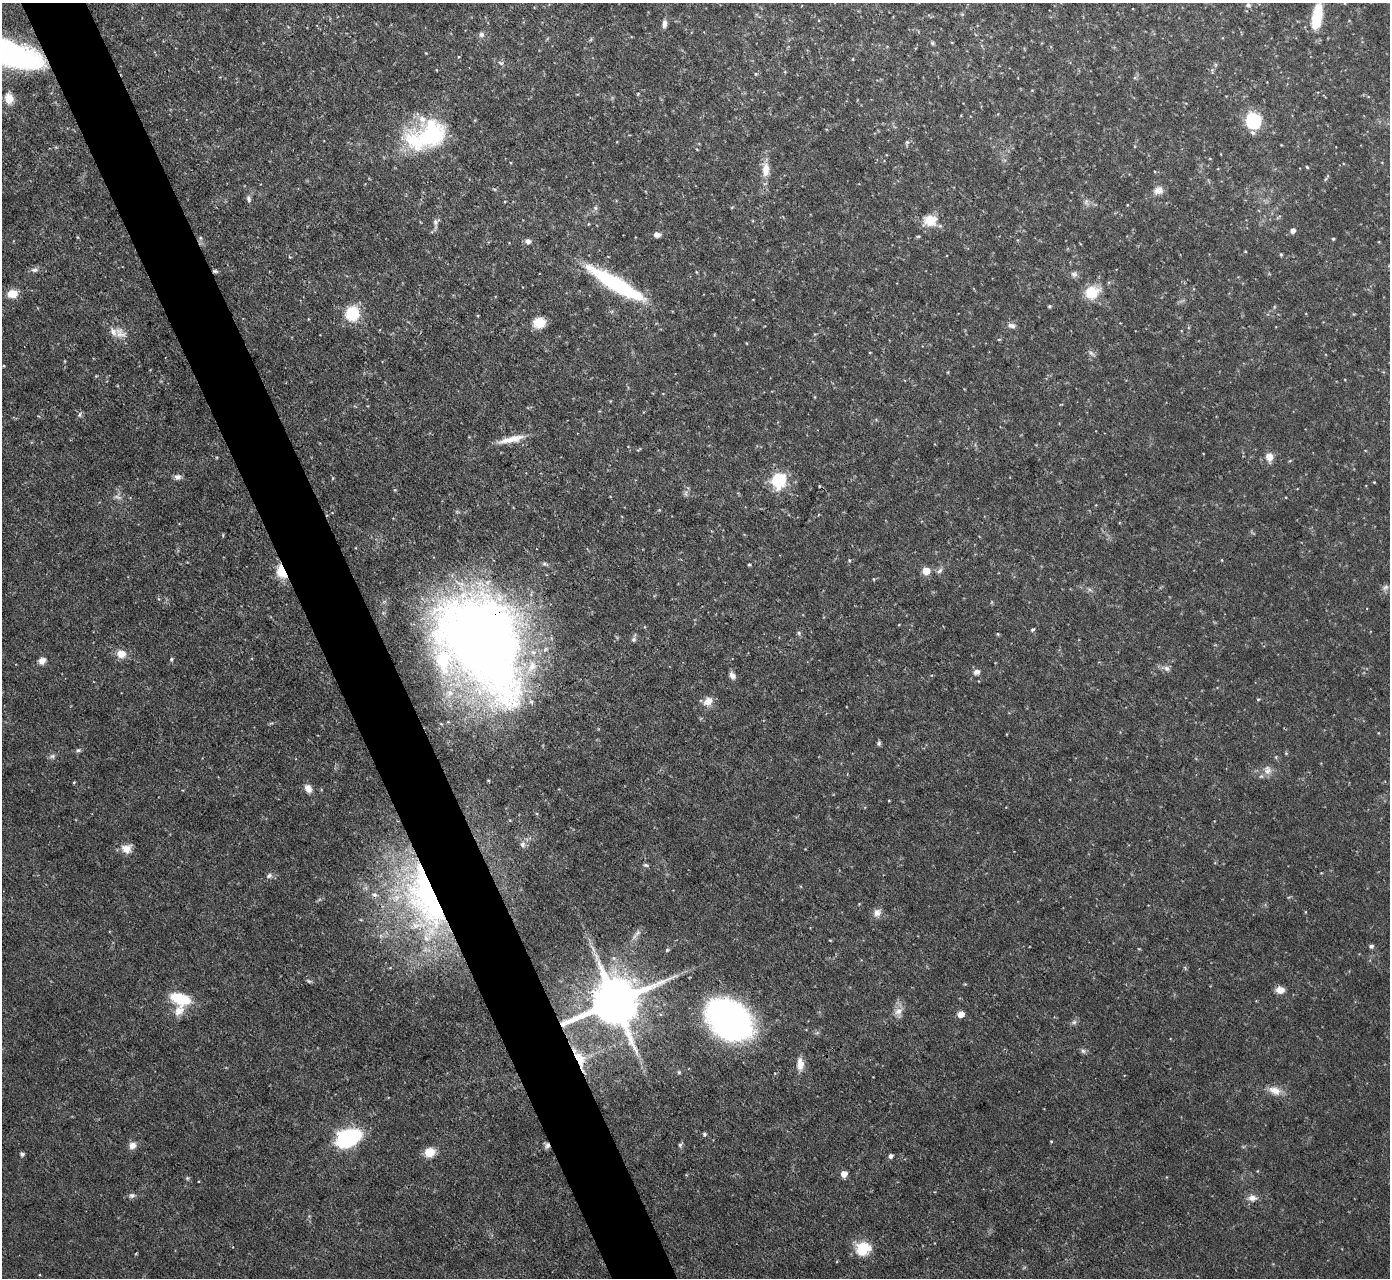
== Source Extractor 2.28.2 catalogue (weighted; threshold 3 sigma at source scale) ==
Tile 11 of 4 x 4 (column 3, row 3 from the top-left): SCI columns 2776-4163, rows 1427-2702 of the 5551 x 5536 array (HDU 1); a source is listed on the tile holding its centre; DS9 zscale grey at full resolution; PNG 1392 x 1280 px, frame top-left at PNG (2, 3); no overlay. Shown black and unused: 5% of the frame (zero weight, under 3 of 4 exposures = <1% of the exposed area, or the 3 px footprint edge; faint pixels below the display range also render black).
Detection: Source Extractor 2.28.2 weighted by HDU 2 'WHT'; one run over the whole footprint, this tile lists its part. Background 0.0852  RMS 0.0051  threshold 0.0229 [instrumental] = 3 sigma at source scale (4.5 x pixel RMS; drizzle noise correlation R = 1.50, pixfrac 1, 0.05/0.05 arcsec/px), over >= 5 px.
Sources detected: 134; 1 too faint to see at this stretch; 1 inside a brighter object's white glare — not listed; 6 inside a brighter listed object's ellipse — not listed separately; the other 126 listed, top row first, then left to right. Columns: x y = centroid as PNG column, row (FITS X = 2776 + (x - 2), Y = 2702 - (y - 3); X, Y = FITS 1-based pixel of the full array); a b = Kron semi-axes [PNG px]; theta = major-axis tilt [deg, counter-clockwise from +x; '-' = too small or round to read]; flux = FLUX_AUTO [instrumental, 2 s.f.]
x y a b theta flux
1248 5 6 5 - 1.2
1317 16 27 10 81 19
664 24 11 6 86 2.3
481 34 8 7 - 1.7
932 43 6 5 - 0.81
4 52 59 19 -17 220
853 59 3 3 - 0.44
500 63 8 5 -27 1.2
756 74 5 4 - 0.74
638 94 4 4 - 0.51
9 98 11 8 -82 6.7
1253 121 9 8 - 52
427 135 52 30 21 58
907 142 6 5 - 0.91
697 149 4 3 - 0.43
1307 167 4 3 - 0.57
766 169 21 11 -90 7
494 189 6 3 -17 0.64
1158 190 13 11 13 3.7
249 199 9 5 -76 1.6
1086 202 10 6 -88 1.9
595 208 6 6 - 1.1
930 220 16 13 16 11
436 222 12 8 63 2.2
588 224 4 3 - 0.4
1293 230 5 5 - 2.9
657 235 7 6 - 2.3
918 236 5 4 - 0.64
200 238 6 5 - 1
1333 239 4 3 - 0.72
528 241 6 5 - 2.8
1281 254 4 3 - 0.71
35 270 11 7 7 2
215 271 7 4 -7 1
696 272 4 3 - 0.45
1074 274 9 8 - 1.8
616 284 62 13 -30 62
1092 292 13 11 28 16
12 294 9 8 - 8.3
1049 306 4 4 - 0.79
352 313 9 9 - 32
539 323 14 12 12 7.7
1011 326 10 7 -13 2.1
120 333 21 13 -36 6.5
999 339 5 3 - 0.51
1091 353 10 4 -40 1.3
948 372 5 3 - 0.42
815 397 5 3 - 0.42
80 414 8 5 68 1.2
511 439 35 8 13 8.5
628 446 3 2 - 0.39
1269 457 10 8 -82 4.8
177 477 9 7 -2 2.1
779 480 14 13 - 26
1374 482 3 3 - 0.39
686 493 9 4 -83 1.4
118 497 12 5 -18 1.9
849 560 5 4 - 0.63
1222 560 4 3 - 0.41
545 564 8 5 -31 1.2
749 565 4 3 - 0.69
281 571 15 10 -72 12
926 571 5 5 - 12
939 571 9 6 45 1.7
1385 587 10 5 44 1.6
1032 630 5 4 - 0.79
799 633 5 5 - 0.93
478 634 127 69 -67 540
998 634 4 4 - 0.61
634 639 8 6 65 1.4
121 654 10 9 - 6.1
171 659 5 4 - 0.83
42 661 8 7 - 3.3
1167 668 9 7 -30 2.1
976 672 9 7 16 2.1
732 676 10 7 -61 2.4
1258 699 4 4 - 0.56
708 701 13 10 37 4.6
879 743 6 5 - 1.1
78 750 6 5 - 1
1286 753 4 4 - 0.57
52 756 9 6 10 1.4
1268 770 13 10 -86 3.8
74 782 4 3 - 0.54
308 788 11 8 -55 3.6
523 844 10 8 -79 2.2
126 848 13 11 8 5
646 865 8 4 -15 0.98
269 876 8 6 31 1.6
375 895 8 6 -22 1.9
425 900 97 43 -74 180
859 904 3 3 - 0.38
877 912 11 10 - 3.3
637 933 12 6 42 2.4
830 940 4 3 - 0.43
1371 946 6 5 - 1.3
667 950 5 5 - 0.76
390 968 6 3 19 0.51
309 981 7 5 -35 0.97
1280 990 9 7 -5 4.7
180 999 20 11 -17 22
615 1001 17 14 23 3200
178 1011 16 12 39 6.2
898 1011 13 9 38 4.1
961 1014 5 5 - 5.4
729 1020 45 32 -41 170
1074 1022 6 6 - 1.4
1083 1051 7 6 - 1.3
580 1059 24 13 -65 13
800 1064 16 8 -89 5
679 1072 5 5 - 0.68
1275 1091 18 11 -21 5.8
705 1134 5 5 - 0.97
348 1138 19 12 25 75
1051 1141 3 3 - 0.48
132 1145 10 9 - 3.3
547 1145 8 6 -74 1.7
680 1145 6 6 - 1
430 1152 10 9 - 8.7
22 1154 5 4 - 1.3
890 1156 5 4 - 1.8
844 1174 5 5 - 5.8
187 1178 6 4 -46 0.74
132 1195 8 7 - 1.6
1252 1198 12 9 -1 3.5
863 1249 16 14 18 14
Overlapping masked pixels (flux is a lower limit): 9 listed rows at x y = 1317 16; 4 52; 215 271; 281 571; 478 634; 425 900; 615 1001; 580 1059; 547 1145
Isophote crosses this tile's border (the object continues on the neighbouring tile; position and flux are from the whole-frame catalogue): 2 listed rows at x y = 1317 16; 4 52